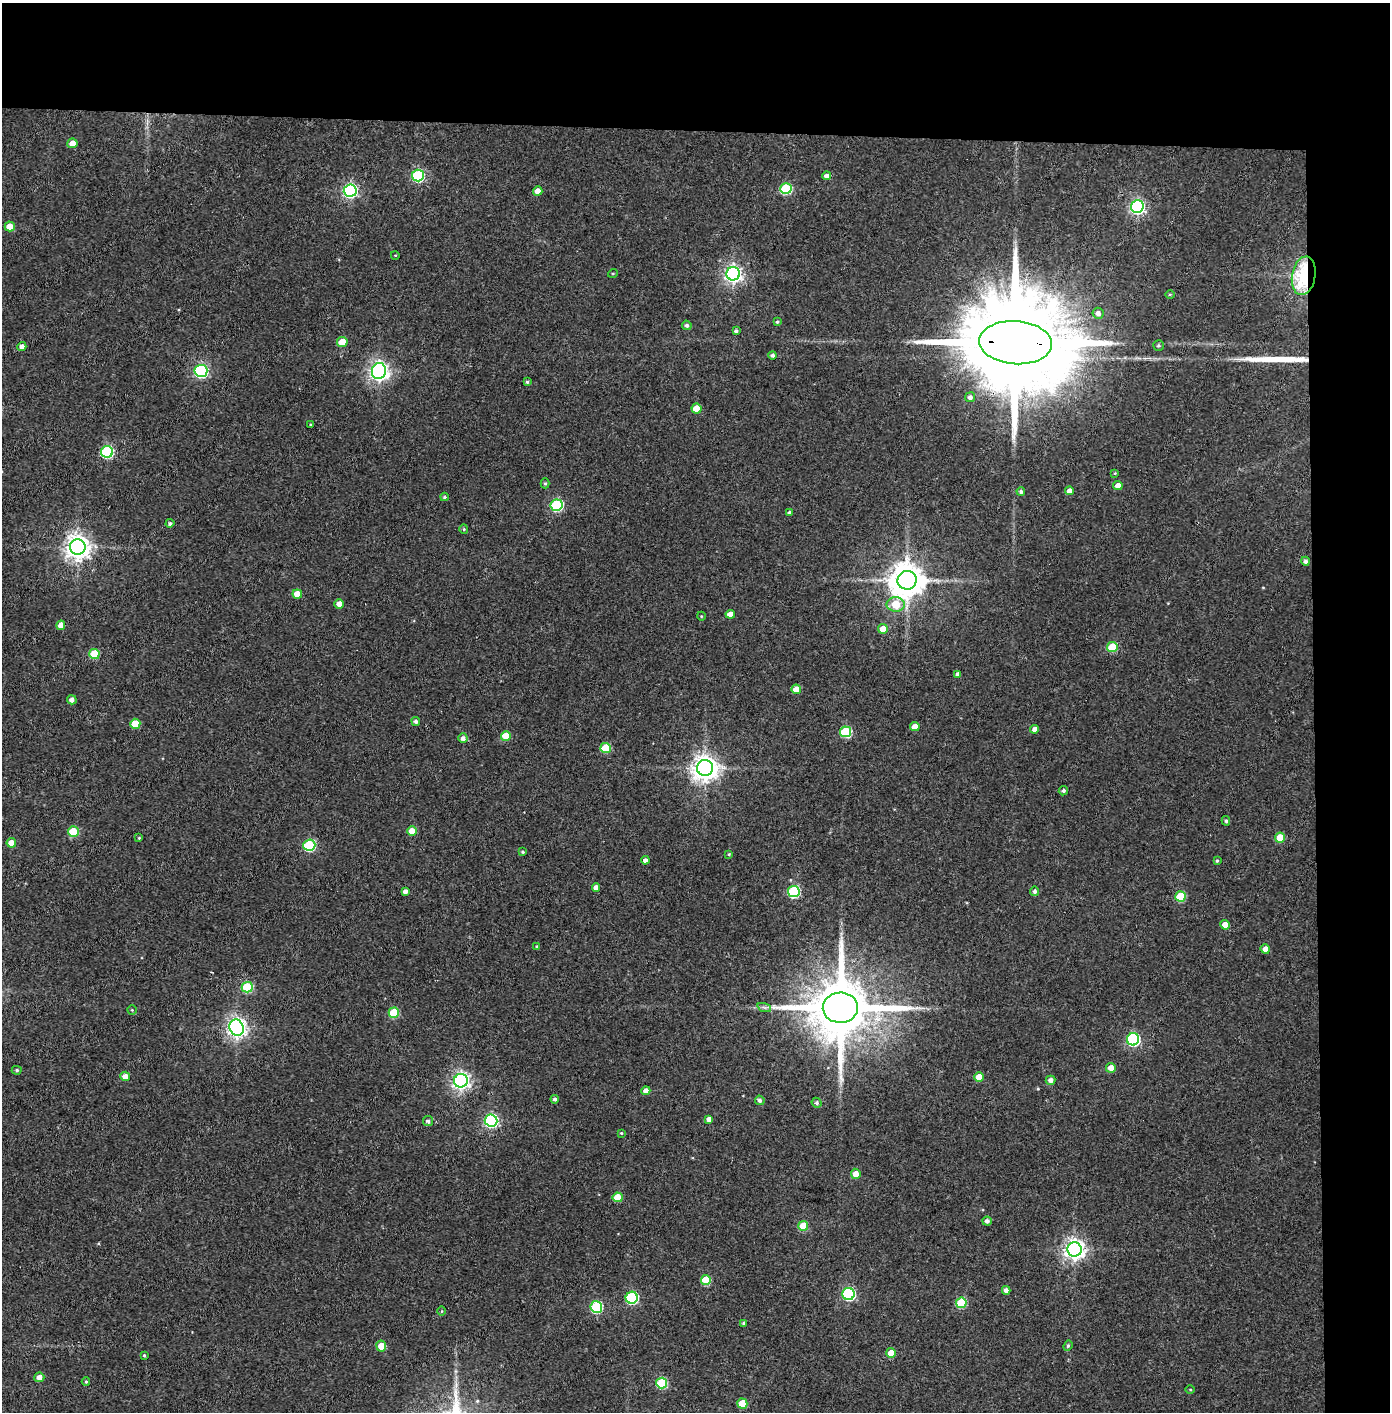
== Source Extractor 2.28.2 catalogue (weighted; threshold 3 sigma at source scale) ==
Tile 3 of 3 x 3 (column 3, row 1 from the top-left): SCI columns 2855-4242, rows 2826-4235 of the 4321 x 4242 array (HDU 1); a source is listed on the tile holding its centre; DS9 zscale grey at full resolution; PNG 1392 x 1414 px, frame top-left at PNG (2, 3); each listed source drawn as its Kron ellipse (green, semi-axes under 4 px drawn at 4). Shown black and unused: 14% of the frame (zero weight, under 3 of 4 exposures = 6% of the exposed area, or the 3 px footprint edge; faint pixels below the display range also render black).
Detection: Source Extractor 2.28.2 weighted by HDU 2 'WHT'; one run over the whole footprint, this tile lists its part. Background 0.0668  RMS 0.0057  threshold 0.0258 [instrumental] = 3 sigma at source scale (4.5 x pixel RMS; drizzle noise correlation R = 1.50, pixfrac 1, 0.05/0.05 arcsec/px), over >= 5 px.
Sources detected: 127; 1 long thin detection or spike segment (spike, bleed or trail) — neither listed nor drawn; the other 126 listed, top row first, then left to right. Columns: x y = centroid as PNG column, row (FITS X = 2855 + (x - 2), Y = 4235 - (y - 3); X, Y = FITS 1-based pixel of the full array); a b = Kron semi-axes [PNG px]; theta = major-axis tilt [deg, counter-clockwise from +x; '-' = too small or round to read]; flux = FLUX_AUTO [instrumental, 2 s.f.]
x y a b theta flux
72 143 5 5 - 5.2
418 176 6 6 - 64
826 176 4 4 - 2.7
786 189 6 5 - 44
350 191 6 6 - 130
538 191 4 4 - 4.7
1137 207 6 6 - 150
10 226 5 5 - 8
395 255 4 3 - 0.43
613 273 5 3 - 0.5
733 274 7 6 - 210
1304 276 19 11 79 53
1170 294 4 3 - 0.6
1098 313 5 5 - 2.6
777 322 4 4 - 0.73
687 325 5 4 - 1.4
736 331 4 4 - 1.5
342 342 5 5 - 10
1016 343 36 21 -4 20000
1158 346 5 5 - 0.95
22 347 4 4 - 3.2
773 355 4 4 - 1.5
201 371 6 6 - 120
379 371 8 7 - 300
527 382 4 3 - 0.93
970 397 5 5 - 1.9
696 408 5 5 - 11
311 425 3 3 - 0.69
107 452 6 6 - 71
1115 473 4 3 - 0.5
545 483 5 4 - 0.91
1118 486 4 4 - 4.4
1021 491 4 4 - 1.3
1070 491 4 4 - 4.2
444 497 4 3 - 0.86
557 505 6 5 - 63
790 513 4 4 - 1.5
170 523 4 4 - 1.2
464 529 5 4 - 0.64
78 547 8 7 - 540
1306 561 4 4 - 1.6
907 580 9 9 - 1300
297 594 4 4 - 7.6
339 604 5 4 - 3.4
896 604 9 7 0 17
730 614 5 4 - 4.4
701 616 4 3 - 0.44
61 625 5 4 - 5.2
883 629 5 4 - 8.2
1112 647 5 5 - 24
94 654 5 5 - 24
958 674 4 4 - 2.1
796 689 5 5 - 8.5
72 700 5 4 - 2.5
416 721 4 4 - 1.3
135 724 5 5 - 15
915 727 4 4 - 5.5
1035 729 4 4 - 2.9
846 732 5 5 - 41
506 736 5 5 - 13
463 738 4 4 - 2.1
606 748 5 5 - 21
705 768 8 8 - 590
1063 791 5 4 - 1.1
1226 821 5 4 - 1
412 831 5 4 - 8.3
73 832 5 5 - 20
139 838 4 3 - 0.56
1280 838 5 5 - 12
11 843 5 4 - 7.6
309 845 6 5 - 58
523 852 4 4 - 0.87
729 854 4 3 - 0.61
645 860 4 4 - 2.2
1217 861 3 3 - 0.62
596 887 4 4 - 3.3
405 891 4 4 - 2.1
1035 891 5 4 - 1.4
794 892 6 5 - 54
1181 896 5 5 - 25
1225 925 5 4 - 5.6
537 947 4 3 - 0.84
1265 949 5 4 - 3.5
247 987 5 5 - 37
764 1007 7 4 -19 1.3
840 1008 18 15 3 5400
132 1010 4 4 - 0.63
394 1013 5 5 - 26
237 1028 8 7 - 290
1133 1039 6 6 - 86
1111 1068 5 5 - 4.3
17 1070 5 4 - 0.81
125 1076 5 4 - 4.6
979 1077 5 5 - 9.2
1051 1080 5 4 - 2.4
461 1081 7 6 - 220
646 1091 4 4 - 3.6
555 1099 4 4 - 1.3
760 1100 5 4 - 1.5
817 1103 5 4 - 1.2
709 1119 4 4 - 3
428 1121 5 5 - 1.5
491 1121 6 6 - 110
621 1133 4 4 - 0.57
856 1174 5 5 - 5.4
618 1197 5 5 - 14
987 1221 4 4 - 2
803 1226 5 5 - 15
1074 1249 7 7 - 350
706 1280 5 5 - 18
1006 1290 4 4 - 2.6
848 1294 6 6 - 84
632 1298 6 6 - 63
961 1303 5 5 - 31
596 1307 6 6 - 60
442 1311 5 3 - 0.51
744 1323 4 3 - 1.1
381 1346 5 5 - 8.1
1068 1346 5 4 - 0.9
891 1353 5 5 - 9.2
144 1355 4 3 - 0.64
39 1377 5 5 - 3.9
86 1382 4 4 - 0.68
662 1383 5 5 - 38
1190 1389 4 3 - 0.55
742 1404 5 5 - 15
Overlapping masked pixels (flux is a lower limit): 3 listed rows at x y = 1304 276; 1016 343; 840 1008